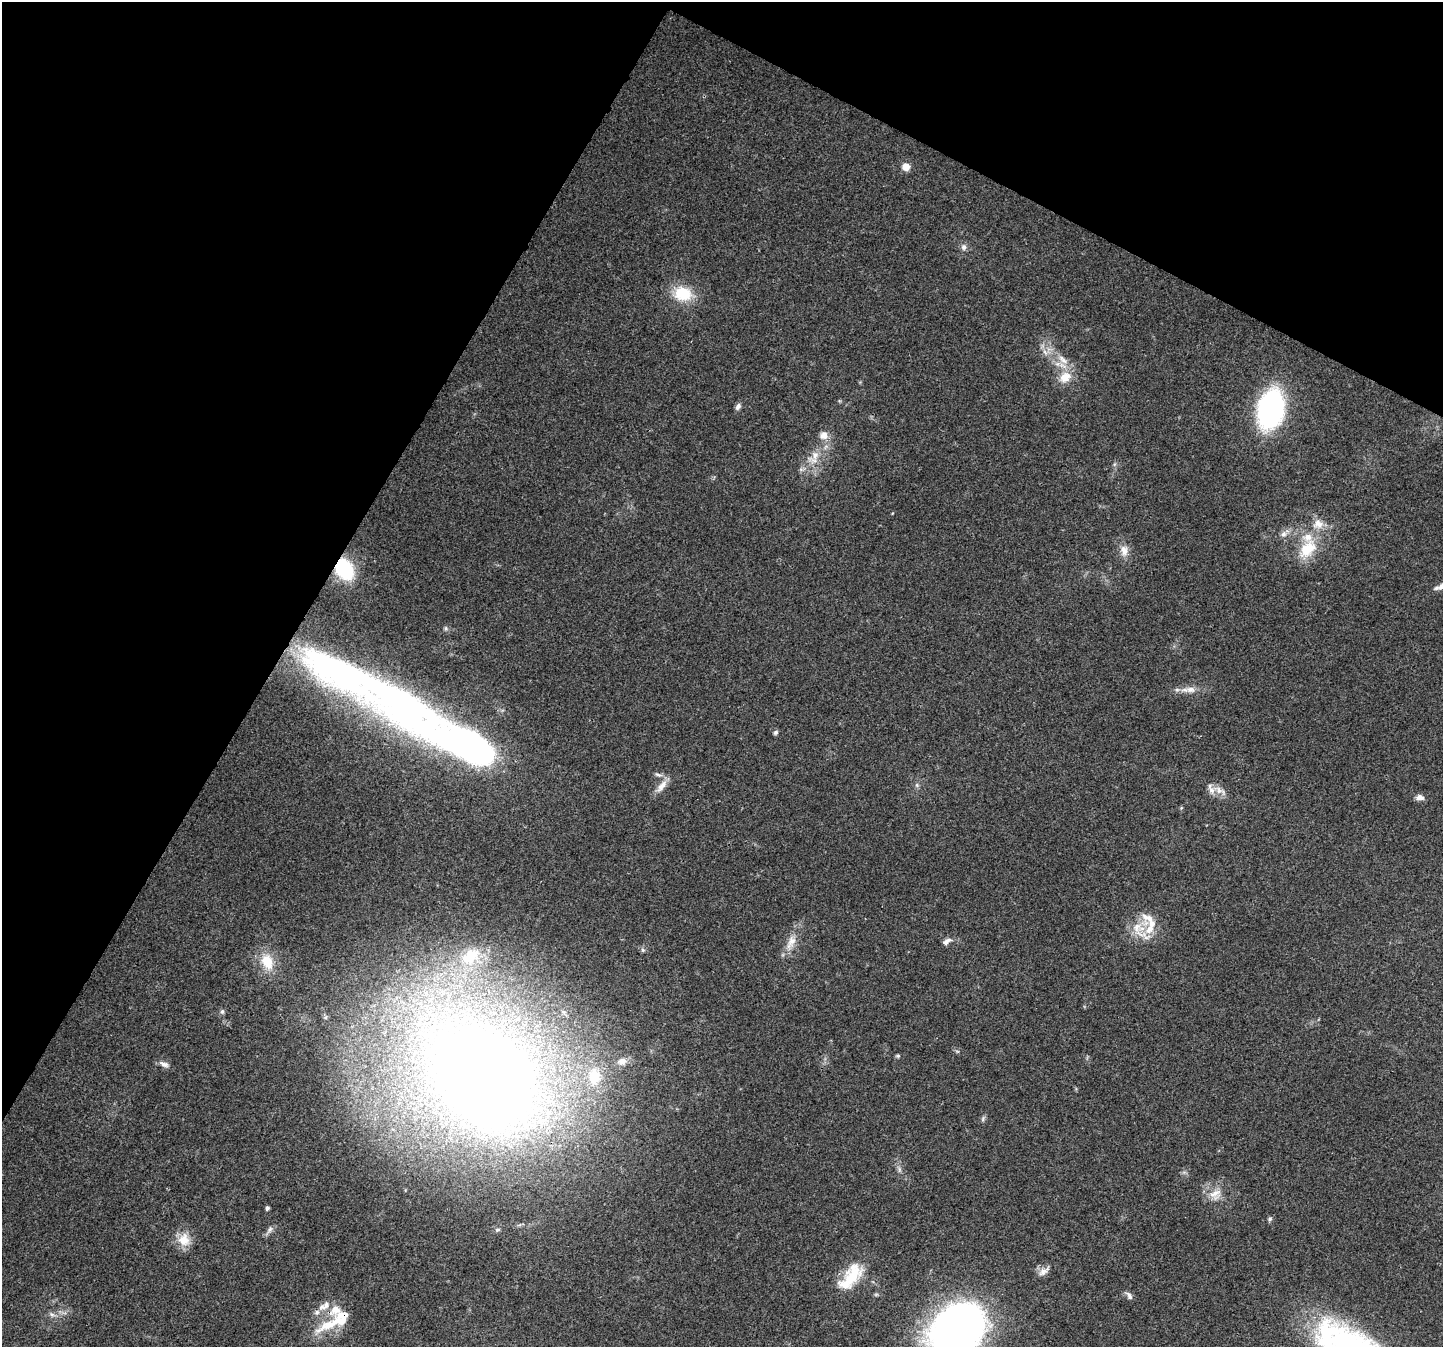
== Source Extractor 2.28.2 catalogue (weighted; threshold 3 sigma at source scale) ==
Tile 2 of 4 x 4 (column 2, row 1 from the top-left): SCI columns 1480-2920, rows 4348-5692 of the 5832 x 5940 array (HDU 1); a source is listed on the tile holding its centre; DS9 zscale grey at full resolution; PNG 1445 x 1349 px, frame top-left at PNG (2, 2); no overlay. Shown black and unused: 28% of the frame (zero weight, under 3 of 4 exposures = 5% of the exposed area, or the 3 px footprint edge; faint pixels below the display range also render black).
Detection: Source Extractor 2.28.2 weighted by HDU 2 'WHT'; one run over the whole footprint, this tile lists its part. Background 0.03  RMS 0.0033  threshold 0.015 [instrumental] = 3 sigma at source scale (4.5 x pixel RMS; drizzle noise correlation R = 1.50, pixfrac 1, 0.0396/0.0396 arcsec/px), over >= 5 px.
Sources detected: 64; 13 inside a brighter listed object's ellipse — not listed separately; the other 51 listed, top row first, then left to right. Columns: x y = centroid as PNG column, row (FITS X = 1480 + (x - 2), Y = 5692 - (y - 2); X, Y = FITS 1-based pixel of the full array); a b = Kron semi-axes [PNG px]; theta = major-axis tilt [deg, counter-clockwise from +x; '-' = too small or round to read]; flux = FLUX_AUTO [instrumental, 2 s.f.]
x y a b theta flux
906 167 9 8 - 2.9
964 247 8 7 - 1.3
683 294 24 19 -12 11
1045 352 10 5 -54 1.5
1063 360 19 8 -41 4.1
1065 377 19 15 39 5.8
738 407 9 6 61 1.2
1271 409 27 18 79 82
823 435 12 11 - 2.9
815 455 19 12 56 5.5
1283 534 9 8 - 1.6
1308 549 30 19 50 12
1124 551 17 10 -87 3.3
344 569 21 16 -60 22
446 628 6 5 - 0.65
1191 689 15 8 3 2.8
398 700 117 50 -29 150
775 732 7 5 45 0.67
658 774 12 5 -19 1.3
917 785 7 4 -90 0.65
662 786 21 8 50 3.2
1220 790 25 8 -28 3.1
1420 797 10 7 -2 1.8
1181 808 5 4 - 0.37
1150 927 25 17 73 8.5
947 941 11 6 35 1.6
791 942 25 11 70 5
643 950 6 5 - 0.65
470 956 28 17 33 12
267 961 21 15 -69 8.4
222 1012 7 6 - 0.79
898 1056 6 5 - 0.51
622 1061 12 9 15 2.1
164 1064 14 7 -20 1.6
485 1076 56 40 -60 1100
594 1076 22 15 -85 7.8
983 1119 9 4 65 0.71
899 1169 8 4 -89 0.84
1215 1194 18 15 30 5
267 1208 4 4 - 0.9
1270 1219 7 5 53 0.69
270 1229 11 6 60 1.3
497 1230 7 5 15 0.69
184 1240 18 16 -80 5.6
1044 1271 18 9 36 2.3
852 1275 33 19 63 12
1129 1296 11 6 -61 1.1
324 1306 20 10 29 3.4
52 1314 10 6 -24 1.2
329 1325 44 12 25 9.6
957 1330 50 38 41 210
Overlapping masked pixels (flux is a lower limit): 1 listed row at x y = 344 569
Isophote crosses this tile's border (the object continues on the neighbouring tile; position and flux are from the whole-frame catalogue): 1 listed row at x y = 957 1330